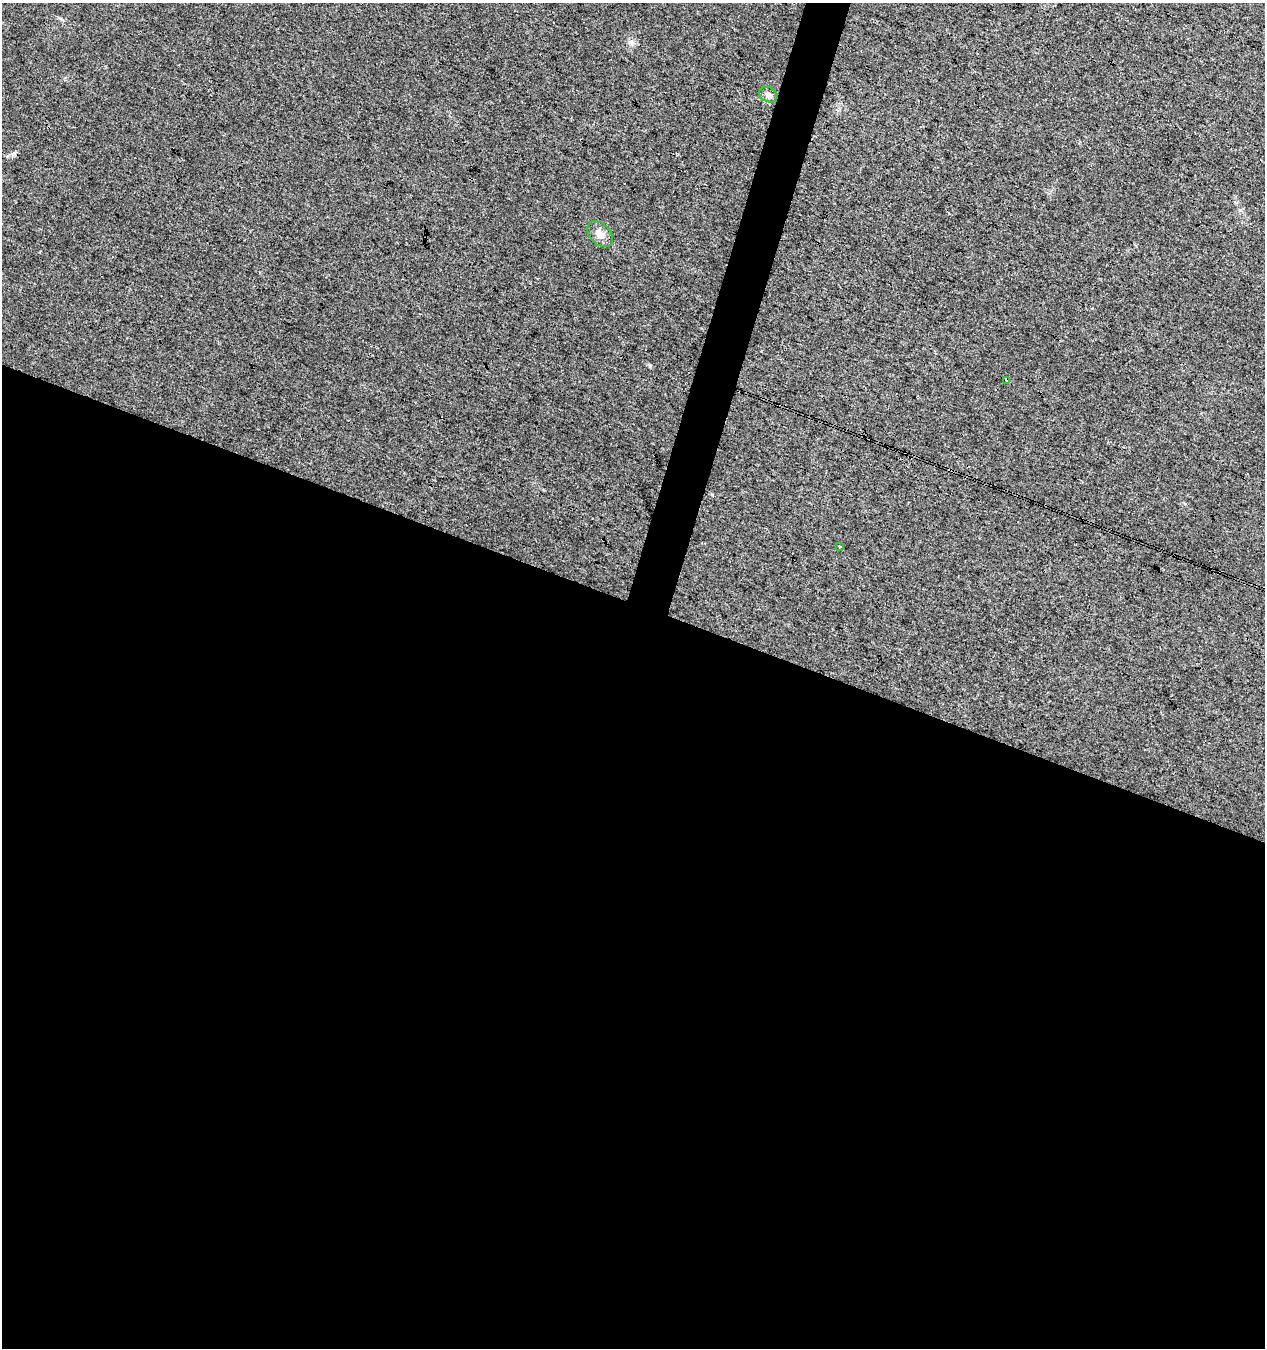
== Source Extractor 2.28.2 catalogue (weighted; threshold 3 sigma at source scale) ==
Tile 14 of 4 x 4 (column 2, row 4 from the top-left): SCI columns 1543-2805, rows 2-1347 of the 5549 x 5394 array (HDU 1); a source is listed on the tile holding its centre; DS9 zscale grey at full resolution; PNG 1267 x 1350 px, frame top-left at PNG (2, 3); each listed source drawn as its Kron ellipse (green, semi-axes under 4 px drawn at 4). Shown black and unused: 57% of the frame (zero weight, under 3 of 4 exposures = <1% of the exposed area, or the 3 px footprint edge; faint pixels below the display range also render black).
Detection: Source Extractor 2.28.2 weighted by HDU 2 'WHT'; one run over the whole footprint, this tile lists its part. Background 0.00855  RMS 0.0049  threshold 0.0222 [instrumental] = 3 sigma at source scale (4.5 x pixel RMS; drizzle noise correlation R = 1.50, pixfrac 1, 0.0396/0.0396 arcsec/px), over >= 5 px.
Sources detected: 5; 1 cosmic-ray / hot-pixel residue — neither listed nor drawn; the other 4 listed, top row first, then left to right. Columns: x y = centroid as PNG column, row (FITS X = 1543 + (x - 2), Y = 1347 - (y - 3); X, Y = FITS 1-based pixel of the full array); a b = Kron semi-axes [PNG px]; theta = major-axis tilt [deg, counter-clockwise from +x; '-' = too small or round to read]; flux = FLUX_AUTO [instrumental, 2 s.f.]
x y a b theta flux
768 95 10 7 -27 1.9
600 234 15 10 -44 4
1007 380 4 3 - 2.3
839 546 3 3 - 0.43
Overlapping masked pixels (flux is a lower limit): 1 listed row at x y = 1007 380